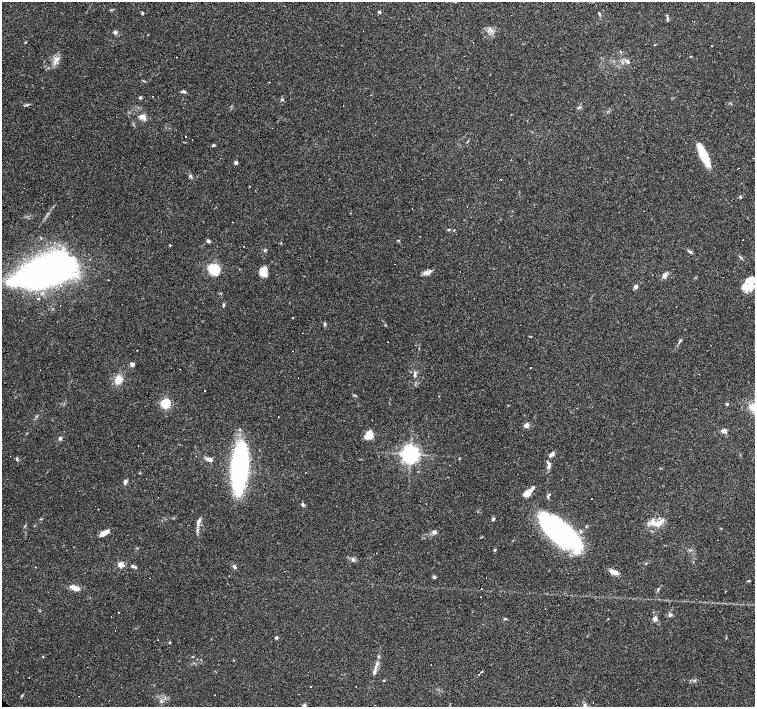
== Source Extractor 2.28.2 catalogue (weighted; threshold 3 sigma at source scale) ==
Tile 10 of 4 x 4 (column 2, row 3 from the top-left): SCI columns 1505-3009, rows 1558-2966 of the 6018 x 6000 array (HDU 1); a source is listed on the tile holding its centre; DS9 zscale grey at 2 x 2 block average (1 PNG px = mean of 2 x 2 image px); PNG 757 x 709 px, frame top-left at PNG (2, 2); no overlay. Shown black and unused: <1% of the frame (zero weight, under 3 of 4 exposures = <1% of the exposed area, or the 3 px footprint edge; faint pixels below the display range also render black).
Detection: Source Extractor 2.28.2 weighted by HDU 2 'WHT'; one run over the whole footprint, this tile lists its part. Background 0.105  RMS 0.0053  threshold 0.0237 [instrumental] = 3 sigma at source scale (4.5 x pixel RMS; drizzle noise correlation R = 1.50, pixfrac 1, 0.0396/0.0396 arcsec/px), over >= 5 px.
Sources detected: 188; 2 inside a brighter object's white glare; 56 cosmic-ray / hot-pixel residue — not listed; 11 inside a brighter listed object's ellipse — not listed separately; the other 119 listed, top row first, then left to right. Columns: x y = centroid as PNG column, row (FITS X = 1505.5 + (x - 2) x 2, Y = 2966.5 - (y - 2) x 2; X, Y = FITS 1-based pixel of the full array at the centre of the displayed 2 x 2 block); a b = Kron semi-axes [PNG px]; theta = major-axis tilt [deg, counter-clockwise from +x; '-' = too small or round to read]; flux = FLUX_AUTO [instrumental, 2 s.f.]
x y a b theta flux
379 12 3 3 - 2.2
142 13 5 2 - 1.2
599 13 4 3 - 1.2
667 19 6 3 -76 2
694 21 2 2 - 0.66
202 28 2 2 - 0.53
489 31 5 3 - 2.8
115 32 4 4 - 3
25 42 3 2 - 0.75
621 52 3 2 - 0.83
690 57 3 2 - 0.6
57 59 8 5 18 5.6
627 61 5 4 - 2.5
269 82 2 2 - 3.1
253 87 2 2 - 0.49
183 92 7 3 -2 2.2
140 97 3 3 - 1.8
282 99 4 3 - 1.2
26 105 8 2 17 1.8
579 107 6 3 15 1.8
142 117 10 6 2 7.2
375 123 2 2 - 0.55
186 137 2 2 - 0.8
192 139 2 2 - 0.78
213 145 4 3 - 1.8
704 156 25 7 -67 35
753 158 2 2 - 0.52
511 160 2 2 - 0.36
236 163 3 2 - 5.5
190 176 5 4 - 2.2
500 179 2 2 - 2.5
740 197 3 3 - 1.7
233 222 2 2 - 0.81
449 230 4 3 - 1.3
454 230 2 2 - 5.2
398 240 3 2 - 0.92
208 241 4 3 - 3
170 245 3 3 - 1.1
690 252 6 3 -26 2.5
214 269 7 6 - 67
44 270 58 26 23 480
264 271 10 7 10 12
427 272 12 4 25 5.9
665 275 6 4 58 7.1
636 286 3 2 - 8.6
746 286 18 8 26 20
223 305 4 3 - 1.6
676 306 2 2 - 0.3
292 317 2 2 - 1.8
324 324 6 2 -90 1.5
137 350 2 2 - 0.55
132 364 5 4 - 3.5
415 375 6 4 -82 2.7
298 377 2 2 - 0.36
118 379 9 7 62 15
205 390 2 2 - 0.8
355 395 5 2 - 1.3
602 397 2 2 - 1.2
165 403 4 3 - 130
727 404 3 3 - 1.9
633 423 2 2 - 0.62
526 425 3 3 - 16
724 431 7 5 -1 4.7
368 434 9 8 - 13
60 438 4 4 - 2.4
610 452 2 2 - 1.8
410 454 5 4 - 730
551 454 7 4 43 4.7
17 459 4 3 - 1.5
209 459 10 4 -14 5
549 464 7 4 74 3.3
239 467 44 12 85 260
125 482 5 3 - 4.1
527 493 8 5 37 17
420 501 2 2 - 0.71
303 504 5 3 - 2.6
426 504 2 2 - 0.76
173 518 3 2 - 0.74
493 519 5 3 - 1.9
199 521 8 5 59 4.3
654 523 16 7 -23 13
25 526 3 2 - 0.96
434 532 5 4 - 4.5
560 532 36 16 -39 310
104 533 12 4 30 7.8
495 550 4 3 - 1.3
353 559 4 4 - 3
120 565 5 4 - 11
133 566 6 4 -18 2.6
234 566 4 4 - 2.3
35 567 2 2 - 0.59
614 572 10 4 -22 10
229 576 2 2 - 0.46
434 577 4 3 - 2.1
150 578 2 2 - 0.33
749 581 3 2 - 1.3
76 588 7 5 -24 8
658 590 5 2 - 1.2
119 612 2 2 - 0.66
670 615 6 3 66 1.9
608 618 2 2 - 0.84
504 619 3 2 - 1
655 619 6 5 - 3.7
276 638 3 3 - 2.1
170 642 3 3 - 1
43 656 3 2 - 0.63
192 657 2 2 - 0.69
376 666 11 3 62 5
481 672 3 2 - 0.84
384 680 3 2 - 0.88
694 680 4 3 - 1.5
310 686 2 2 - 2
356 687 2 2 - 0.52
22 695 5 2 - 1.2
109 700 2 2 - 0.68
161 701 6 3 -78 2.1
593 702 2 2 - 0.72
304 705 5 4 - 1.9
585 705 6 4 -72 3
Isophote crosses this tile's border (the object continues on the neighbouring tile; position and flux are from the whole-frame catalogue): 3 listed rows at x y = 753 158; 746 286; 585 705
Diffuse or blended objects may show on this block-average render without a row.